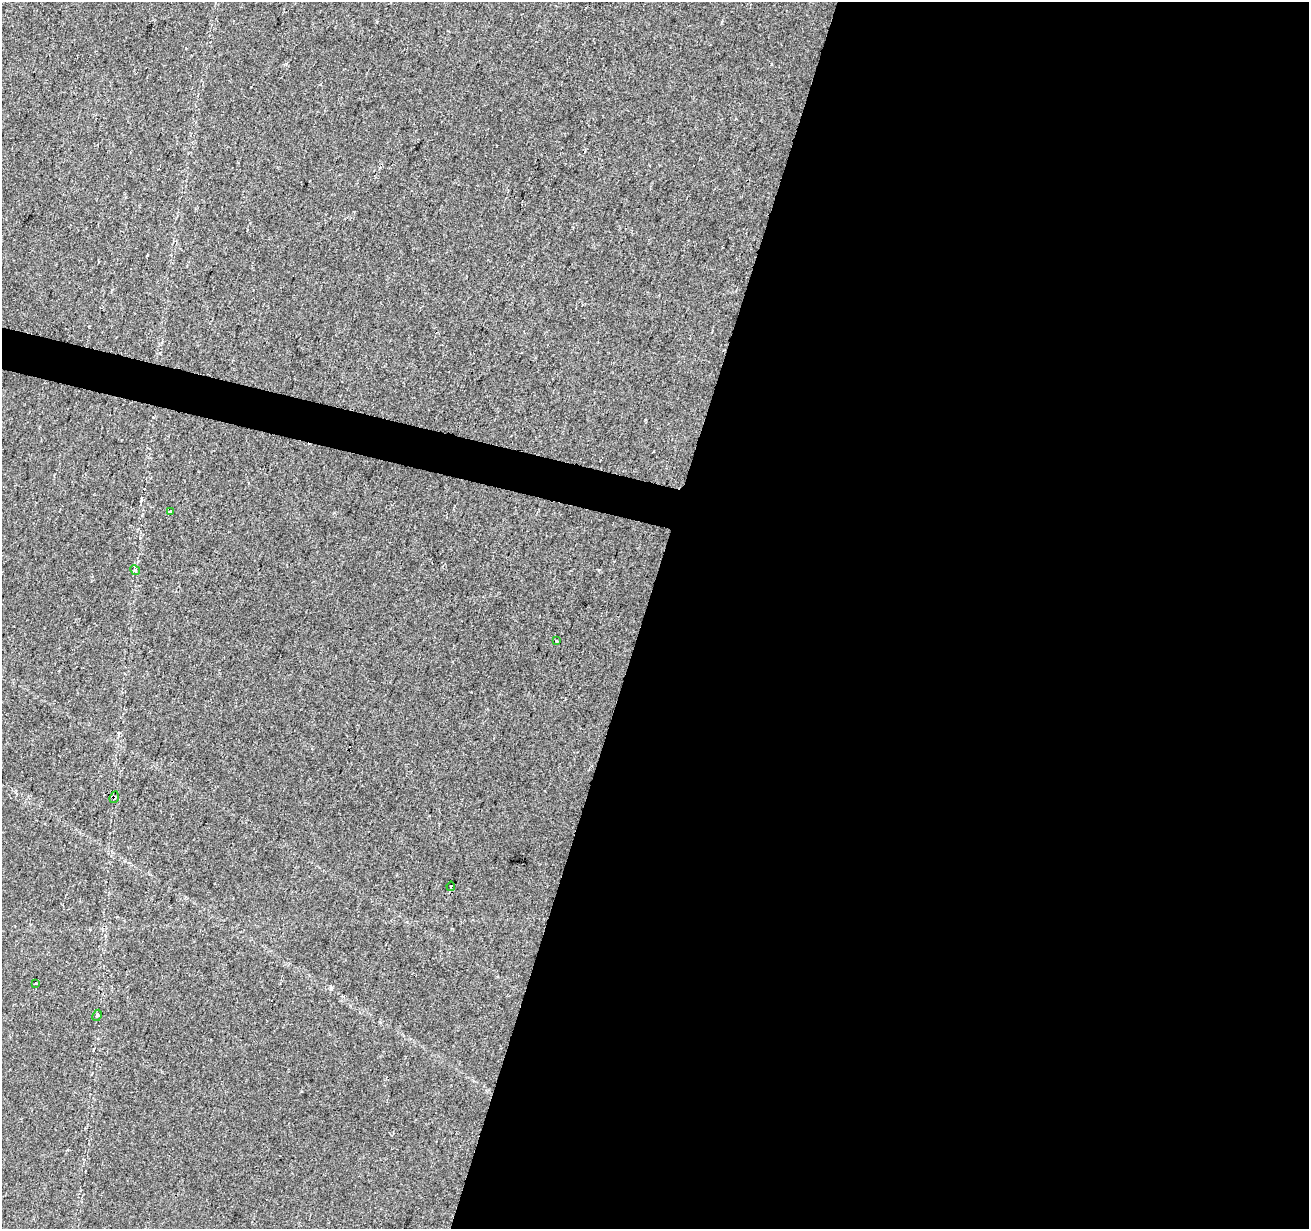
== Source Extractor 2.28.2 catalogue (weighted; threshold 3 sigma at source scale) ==
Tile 12 of 4 x 4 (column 4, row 3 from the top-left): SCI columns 3930-5236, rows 1514-2740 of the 5255 x 5425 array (HDU 1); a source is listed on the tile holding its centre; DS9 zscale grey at full resolution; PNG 1311 x 1231 px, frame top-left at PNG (2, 2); each listed source drawn as its Kron ellipse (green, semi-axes under 4 px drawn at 4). Shown black and unused: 53% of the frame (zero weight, under 2 of 3 exposures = <1% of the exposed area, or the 3 px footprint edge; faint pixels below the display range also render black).
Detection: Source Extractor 2.28.2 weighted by HDU 2 'WHT'; one run over the whole footprint, this tile lists its part. Background 0.0227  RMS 0.0036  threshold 0.0163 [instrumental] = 3 sigma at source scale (4.5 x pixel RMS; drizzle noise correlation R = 1.50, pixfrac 1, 0.0396/0.0396 arcsec/px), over >= 5 px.
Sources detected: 8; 1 cosmic-ray / hot-pixel residue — neither listed nor drawn; the other 7 listed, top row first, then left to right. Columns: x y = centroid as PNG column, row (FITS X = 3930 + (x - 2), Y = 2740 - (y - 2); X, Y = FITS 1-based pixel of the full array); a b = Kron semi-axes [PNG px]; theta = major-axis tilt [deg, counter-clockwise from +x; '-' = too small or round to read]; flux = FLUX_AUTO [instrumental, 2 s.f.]
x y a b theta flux
170 511 4 3 - 1
135 570 5 4 - 0.49
556 641 3 3 - 1.7
114 797 6 4 72 0.61
451 886 4 3 - 3.4
36 983 3 2 - 0.34
97 1015 6 4 62 0.55
Overlapping masked pixels (flux is a lower limit): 1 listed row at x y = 114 797